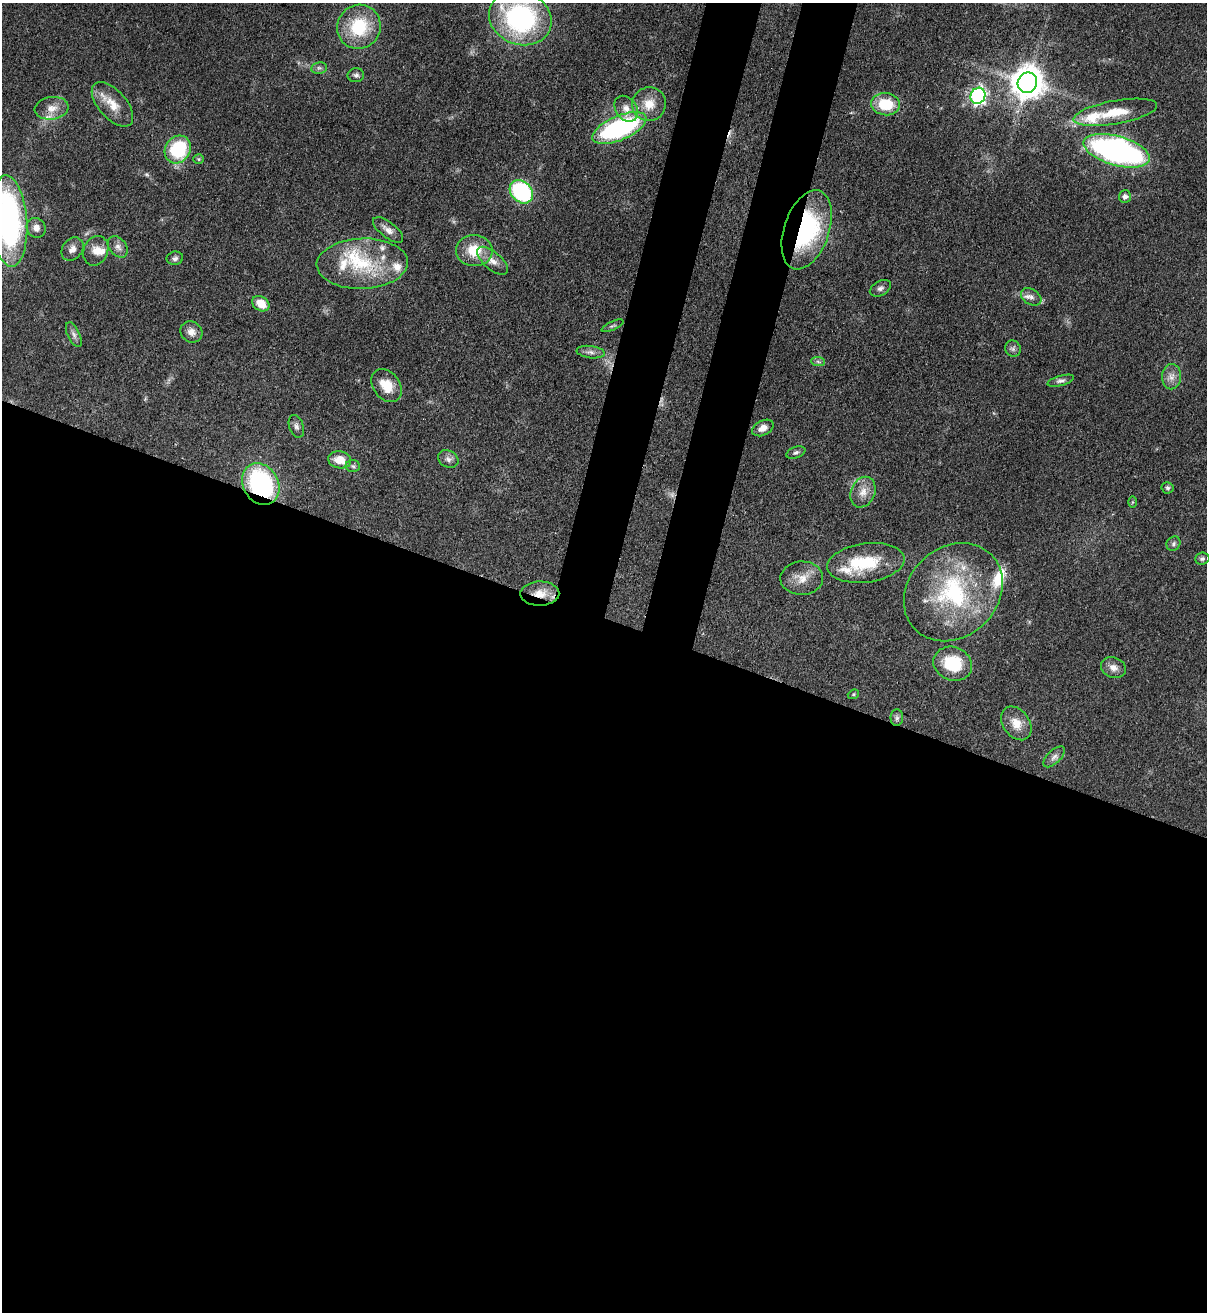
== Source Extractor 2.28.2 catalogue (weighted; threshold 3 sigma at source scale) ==
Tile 14 of 4 x 4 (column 2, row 4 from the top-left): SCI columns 1549-2753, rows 32-1341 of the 5380 x 5303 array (HDU 1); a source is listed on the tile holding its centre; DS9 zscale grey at full resolution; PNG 1209 x 1314 px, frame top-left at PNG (2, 3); each listed source drawn as its Kron ellipse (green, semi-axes under 4 px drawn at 4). Shown black and unused: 57% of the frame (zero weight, under 3 of 4 exposures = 7% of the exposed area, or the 3 px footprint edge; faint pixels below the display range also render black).
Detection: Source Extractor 2.28.2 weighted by HDU 2 'WHT'; one run over the whole footprint, this tile lists its part. Background 0.0834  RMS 0.0039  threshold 0.0177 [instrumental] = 3 sigma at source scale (4.5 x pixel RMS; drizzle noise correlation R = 1.50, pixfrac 1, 0.05/0.05 arcsec/px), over >= 5 px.
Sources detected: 78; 2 too faint to see at this stretch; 2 inside a brighter object's white glare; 1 cosmic-ray / hot-pixel residue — neither listed nor drawn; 10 inside a brighter listed object's ellipse — not listed separately; the other 63 listed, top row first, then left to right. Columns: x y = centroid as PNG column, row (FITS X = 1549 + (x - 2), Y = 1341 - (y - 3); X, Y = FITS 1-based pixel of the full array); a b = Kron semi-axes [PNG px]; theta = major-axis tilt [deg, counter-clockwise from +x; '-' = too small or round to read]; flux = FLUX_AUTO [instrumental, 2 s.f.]
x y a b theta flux
520 18 32 26 -21 67
359 27 22 21 - 21
319 68 8 6 10 1
356 75 8 7 - 1.3
1027 83 10 9 - 790
978 96 8 7 - 110
112 104 27 14 -48 7.5
649 104 17 16 - 7.3
886 104 14 11 -6 13
52 108 17 11 8 4.5
626 109 14 10 -55 3.5
1115 112 42 11 10 11
619 128 29 12 23 61
178 149 14 12 53 27
1117 151 34 14 -16 120
199 159 5 4 - 0.54
521 192 13 10 -46 47
1125 197 6 6 - 1.3
9 221 46 18 -86 98
36 228 10 9 - 2.7
388 230 18 7 -38 2.9
807 230 41 22 71 47
118 247 12 8 -51 2.1
72 249 13 10 53 2.4
474 250 18 15 -4 10
96 251 15 12 66 3.9
175 258 8 7 - 1.3
493 261 19 8 -40 3.7
362 264 45 25 2 27
880 288 11 7 29 1.4
1031 297 11 7 -32 1.9
261 304 9 7 -34 6.1
613 326 12 3 24 0.72
191 332 11 10 - 2.7
74 335 13 6 -65 1.6
1013 348 8 7 - 1.3
591 352 14 6 -7 1.8
818 362 7 4 -3 0.85
1171 377 12 9 89 2.9
1061 381 13 5 15 1.4
387 386 18 13 -53 7.6
296 426 12 7 -72 1.5
763 428 11 7 27 2.7
796 453 10 5 22 1
448 459 11 8 -27 1.7
340 460 11 8 -9 5.4
353 466 7 6 - 0.87
261 484 22 17 -60 60
1168 488 6 5 - 0.82
863 492 16 12 67 4.5
1132 502 5 3 - 0.36
1173 544 7 6 - 0.98
1202 559 7 6 - 0.99
866 563 39 19 7 18
802 578 21 16 2 6.2
953 592 53 44 44 49
540 594 19 12 1 6.3
953 664 20 16 -21 17
1113 668 13 10 -21 2.9
853 694 6 4 21 0.52
897 718 8 6 89 1.1
1016 723 18 13 -55 5.6
1054 757 13 6 44 1.8
Overlapping masked pixels (flux is a lower limit): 3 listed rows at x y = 807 230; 261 484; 540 594
Isophote crosses this tile's border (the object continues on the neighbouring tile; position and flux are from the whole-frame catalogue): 1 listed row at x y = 9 221